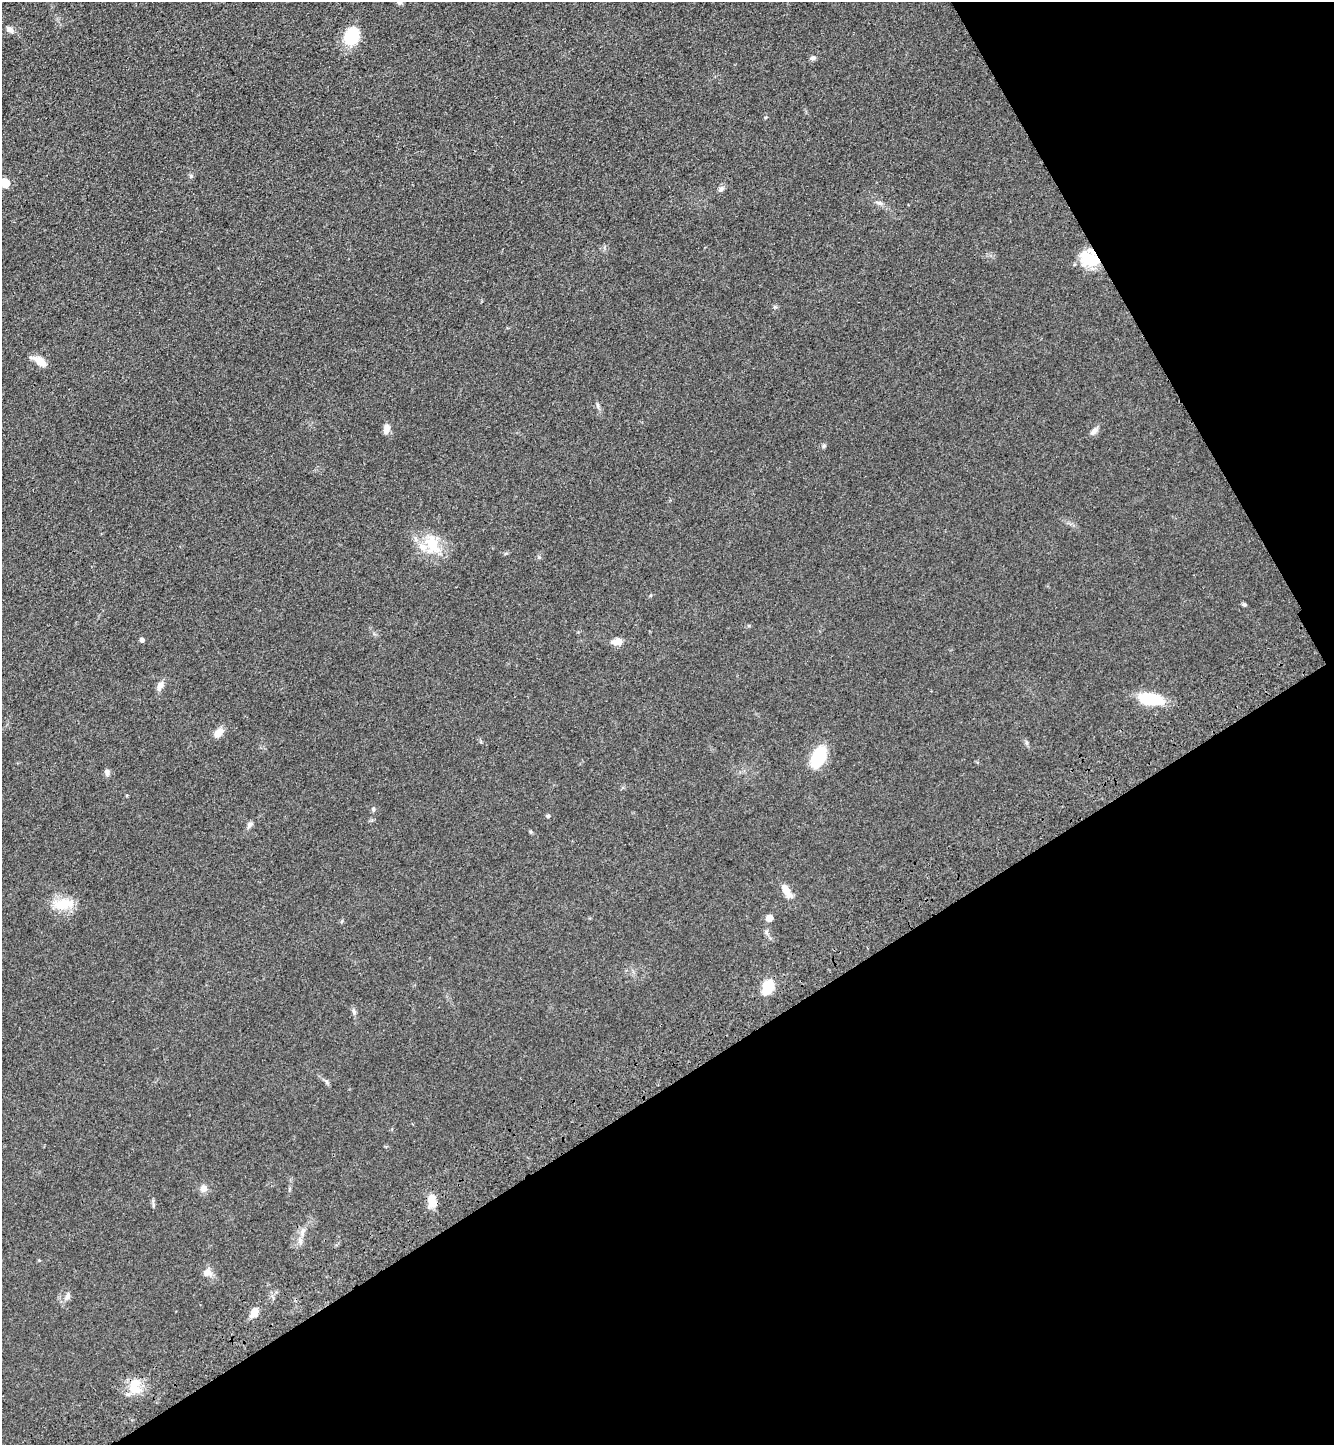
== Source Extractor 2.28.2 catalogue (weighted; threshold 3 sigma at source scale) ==
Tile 12 of 4 x 4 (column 4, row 3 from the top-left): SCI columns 4360-5691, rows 1549-2991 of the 5920 x 5981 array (HDU 1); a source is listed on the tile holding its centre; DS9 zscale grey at full resolution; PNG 1336 x 1447 px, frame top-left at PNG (2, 2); no overlay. Shown black and unused: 32% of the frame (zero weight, under 3 of 4 exposures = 6% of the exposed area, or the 3 px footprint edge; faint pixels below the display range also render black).
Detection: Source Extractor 2.28.2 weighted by HDU 2 'WHT'; one run over the whole footprint, this tile lists its part. Background 0.0839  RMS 0.0066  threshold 0.0297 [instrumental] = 3 sigma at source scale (4.5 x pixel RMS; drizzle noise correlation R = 1.50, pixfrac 1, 0.05/0.05 arcsec/px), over >= 5 px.
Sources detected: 42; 1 inside a brighter object's white glare — not listed; the other 41 listed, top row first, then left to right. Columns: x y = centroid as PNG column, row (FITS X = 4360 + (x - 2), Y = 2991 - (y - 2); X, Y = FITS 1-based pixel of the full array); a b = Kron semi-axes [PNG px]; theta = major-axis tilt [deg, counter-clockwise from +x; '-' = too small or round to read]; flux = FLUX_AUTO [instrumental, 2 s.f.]
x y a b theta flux
399 2 7 6 - 1.6
10 30 10 7 -36 2.7
352 36 19 14 69 24
813 58 7 6 - 1.7
191 176 6 4 -47 1
5 183 9 9 - 7.3
721 189 9 6 52 2
880 203 8 6 -20 1.8
1089 259 22 19 -54 19
40 361 15 8 -39 8.2
598 405 8 4 -81 1.3
386 429 13 8 81 3.7
1094 431 11 7 46 2.9
824 446 6 5 - 1.1
432 544 32 20 -72 20
539 557 6 4 45 0.92
1244 605 5 5 - 1
141 640 5 4 - 2.1
617 642 12 8 5 5.4
160 686 13 7 71 3.8
1151 699 21 10 -8 34
219 733 14 9 48 5.4
818 757 16 9 64 46
107 773 10 6 -79 2.1
373 809 6 5 - 1.2
548 816 4 4 - 1.2
250 825 10 6 46 2.1
786 890 18 8 -59 6.7
63 904 29 13 8 15
769 918 5 5 - 6.1
342 921 6 3 71 0.76
768 987 14 9 66 19
354 1011 9 5 -70 1.6
327 1082 7 4 -71 1.2
203 1188 10 9 - 3.5
432 1201 17 10 -81 7.5
302 1231 12 7 65 3.6
207 1273 12 9 9 4.3
67 1296 12 7 62 2.8
254 1312 10 7 68 7.4
135 1386 23 13 -85 11
Overlapping masked pixels (flux is a lower limit): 1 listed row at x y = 1089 259
Isophote crosses this tile's border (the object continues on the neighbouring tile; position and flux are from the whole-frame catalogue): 2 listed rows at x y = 399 2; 5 183